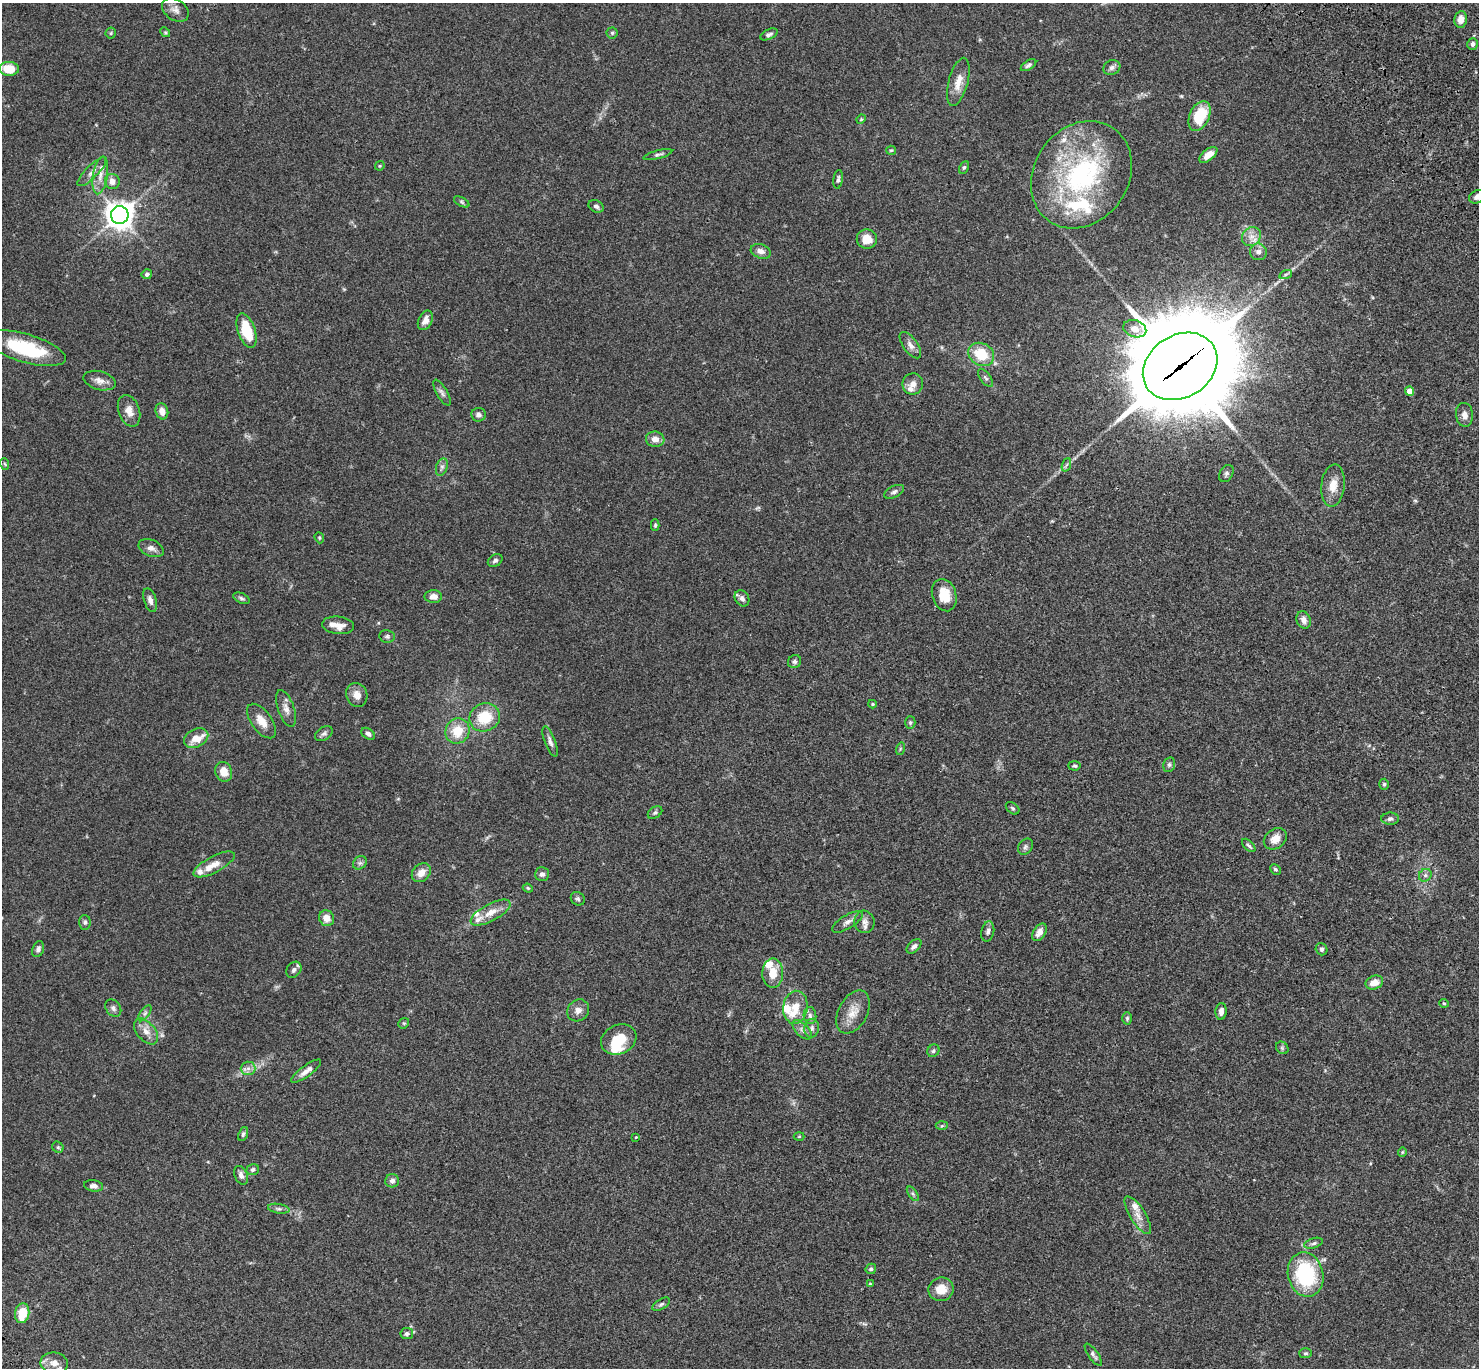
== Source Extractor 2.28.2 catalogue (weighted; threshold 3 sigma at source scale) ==
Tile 10 of 4 x 4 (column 2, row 3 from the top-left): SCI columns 1579-3055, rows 1750-3115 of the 6110 x 6090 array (HDU 1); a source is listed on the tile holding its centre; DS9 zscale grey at full resolution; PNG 1481 x 1370 px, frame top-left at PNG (2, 3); each listed source drawn as its Kron ellipse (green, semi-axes under 4 px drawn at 4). Shown black and unused: <1% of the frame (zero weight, under 3 of 4 exposures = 6% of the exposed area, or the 3 px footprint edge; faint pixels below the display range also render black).
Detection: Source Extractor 2.28.2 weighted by HDU 2 'WHT'; one run over the whole footprint, this tile lists its part. Background 0.0588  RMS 0.0052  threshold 0.0236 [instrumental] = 3 sigma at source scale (4.5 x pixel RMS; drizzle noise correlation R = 1.50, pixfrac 1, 0.05/0.05 arcsec/px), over >= 5 px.
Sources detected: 175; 1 too faint to see at this stretch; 2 inside a brighter object's white glare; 1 long thin detection or spike segment (spike, bleed or trail) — neither listed nor drawn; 17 inside a brighter listed object's ellipse — not listed separately; the other 154 listed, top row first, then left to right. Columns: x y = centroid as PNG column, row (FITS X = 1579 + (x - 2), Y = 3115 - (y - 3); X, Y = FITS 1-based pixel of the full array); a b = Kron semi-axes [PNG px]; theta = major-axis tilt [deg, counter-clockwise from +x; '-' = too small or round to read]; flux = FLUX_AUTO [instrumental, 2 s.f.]
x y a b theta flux
175 10 14 10 -35 3.3
1461 19 8 6 82 4.3
165 32 5 4 - 0.65
111 33 5 5 - 0.68
612 33 5 5 - 0.84
769 34 9 5 25 1.4
1473 44 6 5 - 1.5
1028 65 8 4 32 1.2
1112 68 9 7 28 1.7
9 69 9 7 -1 12
958 82 25 9 75 6.5
1199 116 16 9 66 18
861 119 5 4 - 0.6
891 150 5 4 - 0.58
658 155 14 4 15 1.3
1208 155 10 5 39 5.2
380 166 5 4 - 0.63
964 167 7 4 61 0.85
92 172 19 6 45 3.1
100 175 19 7 81 4.6
1081 175 56 47 55 87
838 179 9 4 82 1.2
112 181 7 7 - 3.6
1477 197 8 6 28 2.7
462 202 8 4 -28 0.88
596 206 8 6 -29 1.4
120 215 9 9 - 510
1251 237 10 9 - 3.7
867 239 10 9 - 6.8
761 251 10 7 -19 2.7
1258 252 8 8 - 2.5
147 274 5 5 - 1.2
1286 274 6 4 19 0.87
425 320 10 6 64 3.5
1135 329 12 8 -17 3.9
246 331 18 8 -71 15
910 345 15 7 -54 2.8
26 348 41 14 -16 29
981 354 14 11 -29 15
1180 366 39 31 32 9600
985 378 11 5 -54 1.1
100 381 16 9 -15 3.6
913 384 10 10 - 3.7
1410 391 4 4 - 6.5
442 393 14 5 -60 1.7
129 411 16 10 -71 4.7
162 411 8 6 -76 3.8
478 415 7 7 - 1.7
1464 415 12 8 -82 3
655 439 9 7 -8 3.5
5 464 6 3 -71 0.59
1066 465 7 4 70 0.91
442 467 9 5 69 1.5
1226 474 9 6 61 1.4
1333 486 21 11 84 6.7
894 492 10 5 26 1.6
655 525 5 4 - 0.77
319 538 6 4 -70 0.61
151 548 13 8 -23 2.8
495 560 8 5 32 1.3
944 595 16 12 -72 10
433 597 9 6 0 3.4
241 598 9 5 -25 1.1
742 598 8 7 - 1.9
150 600 12 6 -72 2.5
1304 620 9 7 -71 2.8
338 625 16 9 -6 4.1
387 636 8 6 -9 1.1
795 662 7 6 - 1.3
357 695 12 10 -69 4.2
872 704 4 4 - 0.52
286 708 19 8 -70 3.5
485 717 15 14 - 15
261 721 20 10 -54 5.9
910 722 6 5 - 0.85
457 731 13 12 - 11
324 734 9 6 33 1.5
368 734 7 5 -34 1.6
196 738 13 9 26 7
550 741 16 5 -69 2.1
900 749 6 4 72 0.68
1169 765 7 5 75 1.2
1074 766 6 4 -4 0.87
224 772 10 8 -74 5.8
1384 784 5 4 - 0.71
1013 808 7 5 -40 0.87
655 813 8 5 37 1.1
1390 819 9 6 1 1.6
1275 839 12 9 37 4.7
1249 845 8 4 -45 1.1
1025 847 9 6 53 1.4
360 863 7 6 - 1.3
214 864 23 8 28 5.4
1275 869 6 5 - 0.81
421 873 10 8 44 4.4
542 874 7 7 - 1.6
1425 875 7 6 - 1.3
528 888 5 4 - 0.62
578 899 7 6 - 1.1
490 913 22 8 28 6.6
327 918 8 7 - 4.3
85 922 7 6 - 1.2
847 922 17 6 31 2.7
864 922 11 10 - 2.8
988 931 10 6 78 1.6
1039 932 10 6 58 3.3
914 946 9 5 43 1.8
38 949 8 5 70 1.5
1322 949 6 5 - 1.1
294 970 9 7 51 1.8
773 973 15 10 88 7.4
1374 983 9 6 22 5.3
1444 1003 5 4 - 0.6
795 1007 16 12 82 7.6
113 1008 9 7 -52 1.7
578 1010 12 10 46 3.2
1221 1011 8 5 86 2.6
853 1012 23 14 61 7.7
145 1013 9 4 54 1.3
810 1015 8 6 -86 1.8
1127 1018 6 5 - 0.83
404 1023 6 4 42 0.67
812 1028 9 7 80 1.9
802 1030 12 6 -44 2
146 1031 15 9 -50 4.3
619 1040 18 14 24 13
1282 1048 7 5 -46 0.94
933 1051 6 5 - 1
248 1068 7 6 - 2
306 1071 18 5 37 3.2
942 1126 6 4 3 0.75
243 1134 7 4 67 0.94
799 1136 5 3 - 0.43
636 1137 3 3 - 0.4
58 1147 6 5 - 0.86
1402 1152 4 4 - 0.53
253 1170 6 5 - 1.4
241 1175 10 6 -68 2.3
392 1181 7 6 - 1.8
93 1186 9 5 -9 2
913 1194 8 4 -54 1.1
279 1209 11 4 -9 1.4
1138 1215 22 7 -58 4.7
1313 1243 10 5 18 1.3
871 1269 5 5 - 1.1
1306 1274 22 17 -77 42
870 1284 4 3 - 0.44
941 1289 13 12 - 7.7
661 1304 10 5 32 1.2
22 1313 10 7 82 11
407 1334 6 5 - 1.5
1306 1353 6 5 - 0.8
1093 1355 13 5 -55 1.5
54 1363 14 10 -8 4.4
Overlapping masked pixels (flux is a lower limit): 1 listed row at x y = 1180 366
Isophote crosses this tile's border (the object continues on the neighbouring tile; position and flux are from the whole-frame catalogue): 1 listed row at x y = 1477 197